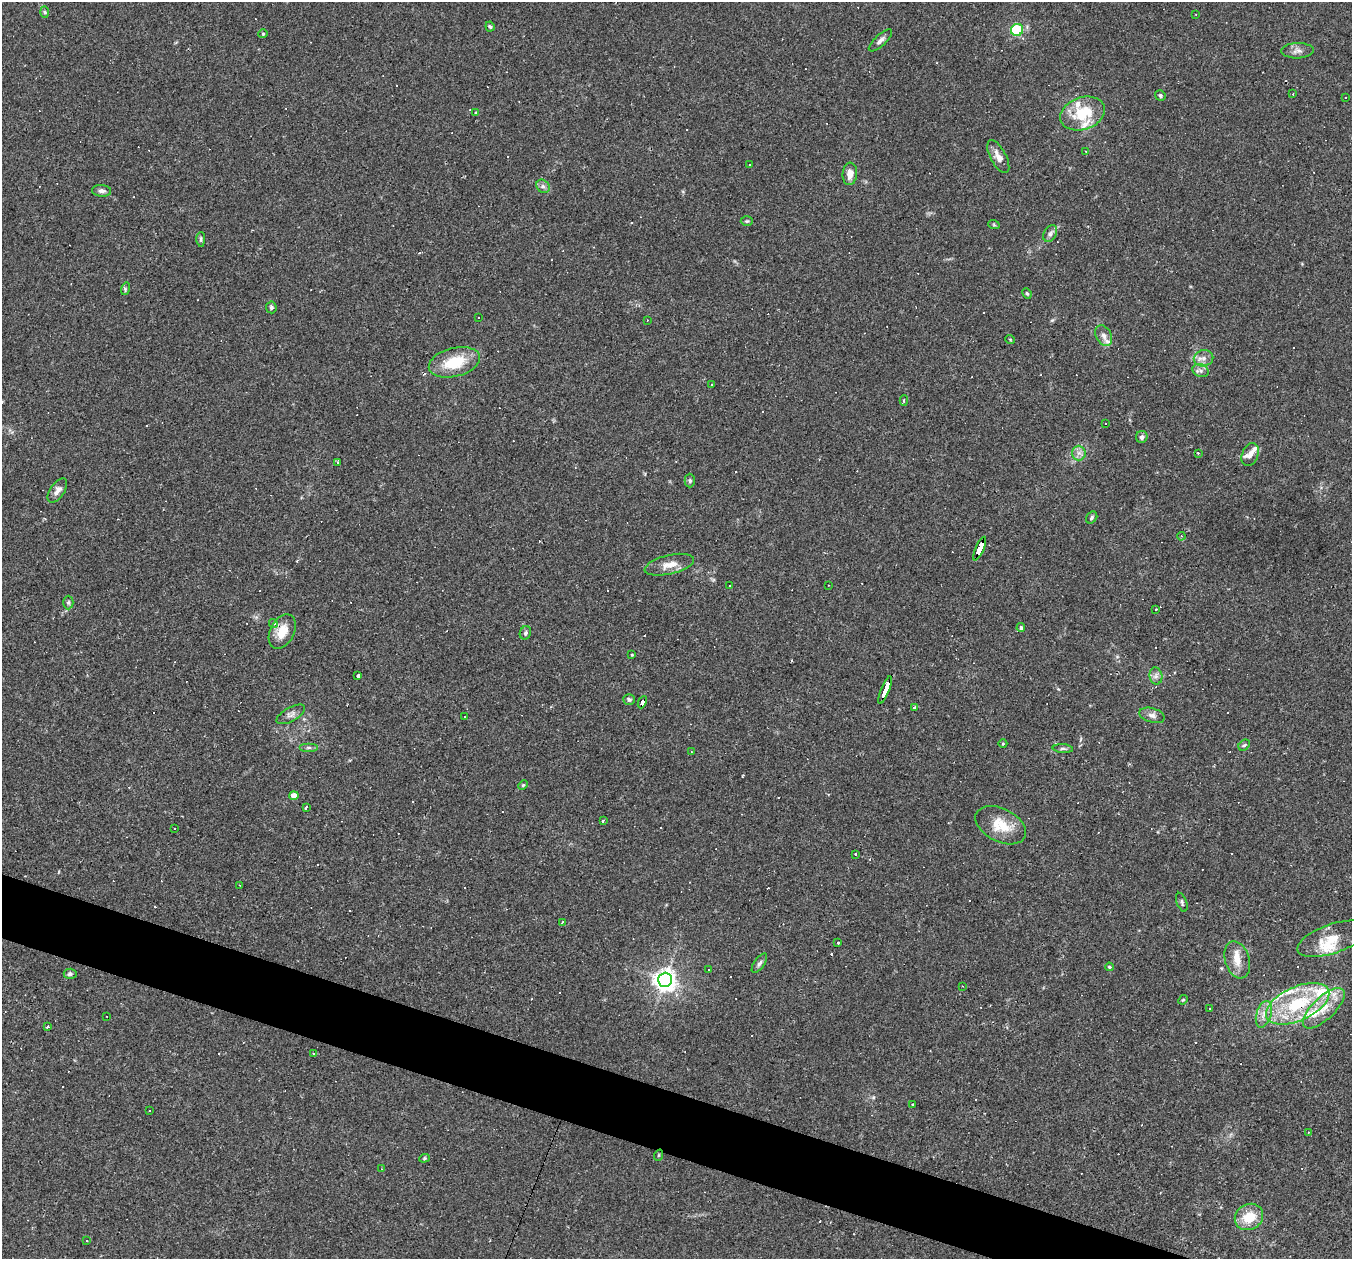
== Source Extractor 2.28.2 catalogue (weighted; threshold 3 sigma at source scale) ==
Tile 6 of 4 x 4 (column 2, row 2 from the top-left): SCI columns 1351-2700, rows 2773-4029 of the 5400 x 5416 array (HDU 1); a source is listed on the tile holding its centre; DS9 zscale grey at full resolution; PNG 1354 x 1261 px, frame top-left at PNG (2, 2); each listed source drawn as its Kron ellipse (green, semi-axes under 4 px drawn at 4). Shown black and unused: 4% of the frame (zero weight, under 2 of 3 exposures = <1% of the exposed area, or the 3 px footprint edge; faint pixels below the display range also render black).
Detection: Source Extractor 2.28.2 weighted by HDU 2 'WHT'; one run over the whole footprint, this tile lists its part. Background 0.0262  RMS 0.0043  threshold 0.0193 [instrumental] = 3 sigma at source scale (4.5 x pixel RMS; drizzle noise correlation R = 1.50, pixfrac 1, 0.05/0.05 arcsec/px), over >= 5 px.
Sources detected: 166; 48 cosmic-ray / hot-pixel residue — neither listed nor drawn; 14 inside a brighter listed object's ellipse — not listed separately; the other 104 listed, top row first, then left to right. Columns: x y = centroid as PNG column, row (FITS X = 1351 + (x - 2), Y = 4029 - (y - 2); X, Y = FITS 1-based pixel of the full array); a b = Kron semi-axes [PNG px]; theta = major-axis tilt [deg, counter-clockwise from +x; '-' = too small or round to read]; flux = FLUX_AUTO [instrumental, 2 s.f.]
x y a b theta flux
45 12 6 4 -88 0.54
1196 14 2 2 - 0.31
490 26 5 4 - 0.74
1017 30 6 6 - 18
263 34 4 4 - 0.45
880 40 15 5 43 1.8
1298 51 16 7 2 2.4
1293 94 3 3 - 0.3
1160 95 5 5 - 0.69
1345 98 3 2 - 0.47
475 113 3 3 - 1.1
1083 113 23 16 18 15
1086 151 2 2 - 0.36
998 157 18 8 -62 3.5
749 165 3 3 - 0.76
850 174 11 7 85 3.6
543 186 7 6 - 1.3
101 191 9 6 -5 1.6
747 221 6 5 - 0.67
994 225 6 3 -19 0.44
1050 234 9 6 60 1.4
201 239 7 4 88 0.74
125 289 6 4 74 0.68
1027 293 5 4 - 0.53
271 307 6 5 - 0.85
479 317 3 2 - 0.28
647 320 2 2 - 0.25
1104 336 11 7 -62 2.2
1010 339 5 3 - 0.34
1204 358 10 8 11 2.4
454 362 26 14 14 16
1201 371 8 6 -19 1.6
712 384 3 2 - 0.49
904 401 5 3 - 0.78
1105 424 3 3 - 4.5
1142 437 6 5 - 1.1
1079 453 7 7 - 1.8
1198 453 3 3 - 0.33
1250 455 12 8 67 2.3
338 462 3 3 - 1.4
690 480 7 5 -90 0.73
57 491 14 7 55 2.6
1092 518 6 5 - 0.81
1181 536 4 3 - 0.43
980 549 13 4 66 120
669 565 25 9 13 4.9
730 585 2 2 - 0.41
828 585 2 2 - 0.24
68 602 7 5 89 0.77
1156 610 3 3 - 1.1
273 623 5 4 - 1.2
1021 628 4 4 - 0.91
282 631 18 12 63 6.9
525 633 7 5 66 0.96
632 655 3 3 - 0.36
358 676 3 3 - 1.3
1156 676 8 6 -80 1.6
885 690 15 3 69 160
629 699 6 5 - 0.96
642 702 6 4 65 43
915 707 3 3 - 3
291 714 16 7 29 2
1152 715 13 7 -16 1.9
465 717 3 3 - 1.1
1003 744 4 3 - 0.34
1244 745 6 5 - 0.69
309 747 9 4 0 0.87
1063 749 10 4 -4 0.99
691 751 2 2 - 0.24
523 785 5 3 - 0.5
294 796 5 4 - 5.6
306 807 3 2 - 0.87
603 821 3 2 - 1.1
1001 825 27 16 -27 10
174 828 2 2 - 0.3
856 854 3 3 - 1.2
239 885 3 2 - 0.26
1182 902 10 5 -69 0.97
562 922 3 2 - 0.77
1333 939 37 14 19 9.8
837 942 3 3 - 1.4
1237 960 19 12 -73 5.2
759 963 11 5 55 1.2
1109 967 4 3 - 0.53
708 969 3 2 - 0.38
70 974 6 5 - 1
665 980 7 7 - 310
963 986 3 2 - 0.27
1183 1000 5 4 - 0.46
1298 1004 34 17 24 27
1210 1008 2 2 - 0.28
1324 1008 27 11 44 8.4
1264 1014 13 7 73 3.4
107 1016 2 2 - 0.28
48 1027 3 3 - 1.7
314 1054 4 2 - 0.53
913 1104 3 3 - 0.83
149 1111 2 2 - 0.3
1308 1132 4 3 - 0.31
659 1155 6 3 70 0.41
424 1158 5 4 - 0.56
381 1169 3 3 - 0.42
1249 1217 14 12 31 10
87 1241 3 2 - 0.78
Overlapping masked pixels (flux is a lower limit): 4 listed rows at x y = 980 549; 885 690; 642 702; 1298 1004